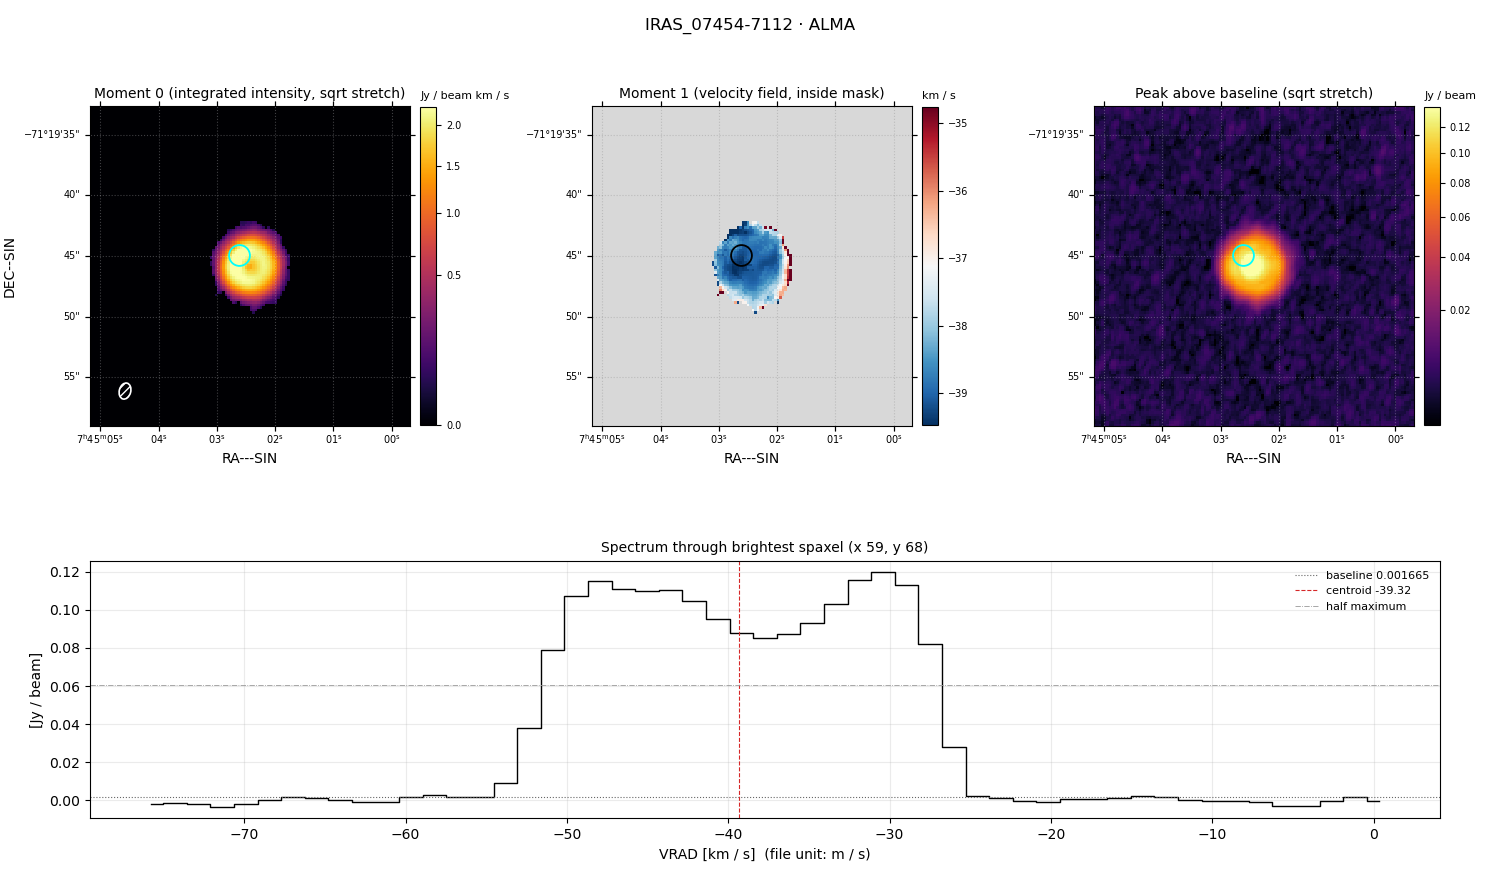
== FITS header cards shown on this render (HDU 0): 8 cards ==
OBJECT  = 'IRAS_07454-7112'
TELESCOP= 'ALMA    '
BUNIT   = 'Jy/beam '           /Brightness (pixel) unit
CTYPE1  = 'RA---SIN'
CTYPE2  = 'DEC--SIN'
CTYPE3  = 'VRAD    '
NAXIS3  =                   53
CUNIT3  = 'm/s     '

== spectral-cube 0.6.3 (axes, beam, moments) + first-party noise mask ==
SpectralCube HDU 0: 53 channels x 128 x 128 spaxels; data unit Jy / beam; figure title: IRAS_07454-7112 · ALMA
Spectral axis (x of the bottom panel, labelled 'VRAD [km / s]  (file unit: m / s)'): -75.8 .. 0.3 km / s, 53 channels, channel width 1.46 km / s
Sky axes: RA---SIN/DEC--SIN; field 0.439' x 0.439' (0.21 arcsec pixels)
Beam (drawn as the hatched ellipse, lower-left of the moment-0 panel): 53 per-channel beams; median BMAJ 1.35 arcsec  BMIN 0.946 arcsec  BPA -14.9 deg
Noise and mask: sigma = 2.1e-03 Jy / beam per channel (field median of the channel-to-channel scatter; includes a channel-correlation factor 1.7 measured on the 14943 emission-free spaxels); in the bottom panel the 34 channels outside the line scatter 2.6e-03 Jy / beam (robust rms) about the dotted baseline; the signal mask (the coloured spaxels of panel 2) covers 5% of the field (1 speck smaller than half a beam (17.0 px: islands under 18 px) dropped from it)
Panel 1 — Moment 0 (line voxels x channel width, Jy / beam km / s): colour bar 0 .. 2.25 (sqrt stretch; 0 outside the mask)
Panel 2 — Moment 1 (intensity-weighted velocity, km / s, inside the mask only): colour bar -39.48 .. -34.76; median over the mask -38.69
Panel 3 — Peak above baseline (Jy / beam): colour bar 0.00251 .. 0.136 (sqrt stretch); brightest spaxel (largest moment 0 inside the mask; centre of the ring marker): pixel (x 59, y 68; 0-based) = FK5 07h45m02.6s -71d19m45s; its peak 0.118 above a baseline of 0.001665
Panel 4 — spectrum at that spaxel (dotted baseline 0.001665 Jy / beam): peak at -30.4 km / s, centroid -39.32 km / s (red dashed line; intensity-weighted over the run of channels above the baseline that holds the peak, -56.0 .. -23.8 km / s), W50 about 25 km / s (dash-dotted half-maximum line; edge to edge of the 17 channels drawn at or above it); detected line -53.1 .. -25.3 km / s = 19 of 53 channels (36%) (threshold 4 sigma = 0.0083 Jy / beam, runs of >= 3 channels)